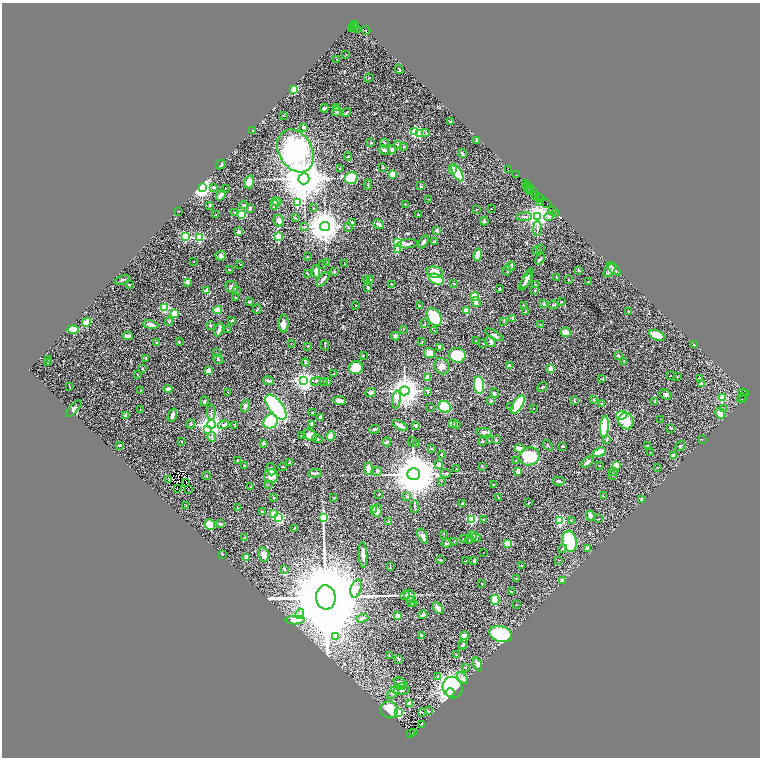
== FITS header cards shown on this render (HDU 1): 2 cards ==
NAXIS1  =                 1516
NAXIS2  =                 1511

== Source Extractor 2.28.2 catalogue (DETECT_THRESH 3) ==
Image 1516 x 1511 px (HDU 1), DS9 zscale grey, zoomed out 1/2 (1 PNG px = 2 x 2 image px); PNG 762 x 760 px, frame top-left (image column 1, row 1510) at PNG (2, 3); each listed source drawn as its Kron ellipse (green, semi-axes under 4 px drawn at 4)
Background 0.73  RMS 0.027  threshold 0.0817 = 3 sigma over >= 5 px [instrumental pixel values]
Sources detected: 499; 64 cannot appear on this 1/2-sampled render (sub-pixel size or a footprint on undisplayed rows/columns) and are neither listed nor drawn; the other 435 listed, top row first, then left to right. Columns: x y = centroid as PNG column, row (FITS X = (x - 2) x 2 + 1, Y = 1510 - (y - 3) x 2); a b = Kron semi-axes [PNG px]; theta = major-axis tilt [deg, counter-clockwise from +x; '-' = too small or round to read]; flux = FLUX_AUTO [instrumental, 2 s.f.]
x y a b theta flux
355 24 2 1 - 180
355 26 3 2 - 370
351 28 4 2 - 420
355 28 6 2 -19 470
366 30 4 2 - 67
346 55 2 2 - 2.7
337 59 3 2 - 2.2
399 69 5 2 - 3.4
369 78 4 2 - 4.9
294 89 3 3 - 320
336 107 4 3 - 3.9
324 108 4 3 - 7.9
337 111 5 3 - 5.9
346 113 5 2 - 9.2
283 115 2 1 - 1.5
451 121 3 2 - 4.5
304 128 3 3 - 7.1
252 130 2 2 - 1.7
414 132 3 3 - 680
426 132 3 2 - 4.2
420 134 3 3 - 260
476 140 3 2 - 6
371 142 3 2 - 3.8
384 143 4 2 - 5.9
398 145 2 2 - 26
404 147 2 2 - 7.1
384 150 6 2 -31 13
392 150 4 3 - 17
295 151 23 16 -60 1200
462 153 5 3 - 8
348 157 4 2 - 3.2
221 164 5 2 - 10
340 168 2 2 - 3.1
383 168 3 2 - 3.8
453 169 2 2 - 55
509 169 3 1 - 43
457 173 9 4 -60 250
392 174 2 2 - 130
517 175 2 1 - 25
351 178 7 6 - 190
304 179 5 5 - 24000
249 182 6 5 - 37
368 184 5 2 - 4.3
525 184 2 1 - 21
527 185 2 1 - 45
420 186 3 3 - 6
202 187 4 3 - 3100
214 187 3 3 - 12
225 188 2 1 - 2.6
528 188 4 2 - 130
531 188 3 1 - 53
529 190 3 1 - 23
534 191 3 2 - 73
221 195 6 2 53 32
535 196 3 1 - 58
539 197 4 2 - 79
541 198 3 1 - 38
429 199 2 2 - 1.5
276 201 5 4 - 13
540 202 3 2 - 12
297 203 3 3 - 260
405 204 2 2 - 2.6
547 204 2 1 - 28
210 205 2 2 - 6.6
244 205 4 3 - 5.7
274 205 5 3 - 6.5
250 208 3 2 - 6.5
313 208 3 2 - 2
491 209 2 2 - 1.7
477 210 2 2 - 7.1
553 210 3 2 - 37
179 211 2 1 - 2.2
234 213 4 3 - 6.1
556 213 2 1 - 35
241 214 4 3 - 260
216 215 2 2 - 1.9
418 215 3 2 - 5.1
537 216 4 4 - 4800
524 217 8 2 6 6.6
549 217 4 3 - 17
295 218 4 2 - 4.5
279 221 6 5 - 18
484 221 4 3 - 13
352 222 2 2 - 3.1
378 224 6 3 -32 12
325 226 5 4 - 11000
304 227 3 2 - 3
348 227 4 3 - 8.2
537 228 7 2 89 7.5
436 230 4 3 - 6.4
239 232 2 2 - 53
185 237 3 3 - 560
278 237 3 3 - 300
199 238 3 3 - 510
424 242 7 3 58 12
434 242 2 2 - 17
398 243 3 3 - 670
407 244 10 4 5 18
540 249 2 1 - 2.8
398 250 3 2 - 27
536 251 2 1 - 1.6
478 255 6 3 79 34
221 256 5 5 - 12
307 256 2 2 - 2.7
540 259 6 2 53 8.8
194 262 2 2 - 5.7
327 263 4 2 - 4.5
240 264 2 2 - 1.8
344 264 2 2 - 2.1
323 265 2 2 - 2.3
511 266 4 3 - 21
229 269 3 3 - 3.5
614 269 8 4 -48 18
507 270 5 2 - 3.6
579 270 2 2 - 17
610 271 7 4 52 19
316 272 6 3 -83 19
334 272 3 2 - 7.9
435 272 8 5 -13 51
307 273 3 2 - 4.2
556 277 3 2 - 2.5
323 279 9 3 51 18
370 279 4 2 - 3.5
436 279 8 5 -21 240
527 279 11 4 63 21
122 280 7 2 22 5.6
366 280 3 2 - 2.5
568 280 2 2 - 5.4
526 281 10 3 59 16
588 281 3 2 - 2.2
188 282 3 3 - 18
391 284 2 2 - 2.8
453 284 3 2 - 2.7
129 285 3 2 - 3.4
535 285 3 2 - 3.6
232 287 7 5 -40 12
368 288 3 3 - 6.2
499 289 2 2 - 5.3
535 290 2 2 - 4.8
207 291 3 2 - 60
236 291 2 2 - 19
475 296 4 3 - 220
235 297 2 2 - 11
249 302 3 2 - 5.9
476 302 5 4 - 15
561 302 3 2 - 2.3
544 304 2 2 - 37
420 305 3 2 - 3.9
524 305 2 2 - 1.5
553 305 5 2 - 4.8
356 306 2 2 - 1.6
164 308 3 3 - 380
257 309 5 3 - 4.5
218 310 4 3 - 92
466 310 2 2 - 110
526 311 3 3 - 3.4
628 312 4 2 - 2.9
175 314 3 2 - 210
434 317 10 6 -61 230
512 318 2 2 - 16
232 320 3 2 - 5.3
169 321 4 3 - 6.1
504 321 3 2 - 2.3
87 322 5 3 - 90
284 323 9 5 89 25
425 324 3 2 - 2.1
540 324 2 2 - 4.1
151 325 8 3 -10 16
210 325 3 3 - 4.3
73 329 5 3 - 93
227 329 2 2 - 2.7
403 329 2 2 - 1.9
219 330 7 3 73 18
434 331 2 2 - 2.9
566 332 5 4 - 31
494 335 10 2 -30 10
657 335 8 5 -25 52
128 336 5 3 - 20
395 336 4 3 - 25
476 341 3 2 - 2.7
156 342 2 2 - 2.8
179 342 3 2 - 5
422 342 3 2 - 1.9
490 342 5 5 - 8.7
483 343 2 2 - 1.9
291 344 2 1 - 1.2
325 345 5 2 - 3.2
694 345 2 2 - 2.9
308 346 2 2 - 4.4
439 347 3 3 - 20
217 353 2 2 - 2.3
429 353 5 5 - 31
363 355 2 2 - 3.2
457 355 8 7 - 230
618 356 3 2 - 7.4
145 358 3 3 - 5.6
218 359 5 3 - 5.5
48 360 2 2 - 6.6
624 361 2 2 - 2.1
47 363 2 2 - 3.4
305 363 4 4 - 7.2
509 365 2 2 - 15
442 366 8 7 - 26
356 368 7 6 - 110
143 369 3 3 - 3.7
550 369 2 2 - 120
208 370 2 2 - 80
137 374 3 2 - 2.4
334 374 3 2 - 3.8
670 376 2 1 - 1.5
427 377 2 2 - 57
677 377 3 2 - 2.5
699 378 2 2 - 18
602 379 3 2 - 2.1
268 381 5 3 - 7.6
304 381 4 4 - 2800
316 381 5 3 - 9.9
323 381 3 3 - 3.8
327 382 3 2 - 5
701 384 2 2 - 55
479 385 8 5 -83 290
69 386 3 2 - 2.4
542 387 5 1 - 3
168 389 4 3 - 18
140 390 3 2 - 2.6
405 391 5 4 - 8300
228 392 2 2 - 2.4
428 392 3 3 - 5.3
743 392 4 2 - 190
371 393 6 3 24 14
495 393 5 3 - 5.2
666 394 6 4 -30 13
746 394 3 1 - 21
744 397 3 2 - 96
722 398 3 2 - 160
742 398 5 2 - 84
396 400 9 4 84 16
594 400 3 2 - 2.8
204 401 5 3 - 6.3
339 401 6 4 -5 24
491 401 3 2 - 3.5
574 401 3 2 - 3.1
655 401 2 2 - 6.5
602 403 2 2 - 2.5
518 405 10 5 59 380
245 406 6 4 71 13
510 406 4 3 - 5
276 407 15 7 -53 930
431 407 2 1 - 2.4
445 407 7 5 -26 170
724 408 2 2 - 1.9
74 409 10 3 48 11
140 409 2 2 - 5.9
534 409 2 2 - 9.2
211 412 8 2 -89 6.7
313 412 3 2 - 8.6
720 413 6 4 -65 68
172 415 7 3 69 20
622 415 6 4 8 270
126 416 3 3 - 13
321 417 3 2 - 12
661 419 2 1 - 1.5
271 421 7 6 - 280
626 421 8 7 - 75
191 424 4 3 - 6.9
211 424 4 4 - 4500
312 424 3 2 - 15
453 424 4 4 - 32
223 425 6 4 17 16
400 425 8 3 -29 23
416 425 4 3 - 7
456 425 3 2 - 3.6
235 426 2 2 - 2.6
604 427 11 4 86 250
671 428 4 2 - 5
374 429 5 3 - 11
208 430 4 3 - 62
484 432 8 3 -4 18
310 435 7 5 -25 24
301 436 2 1 - 2.8
330 436 5 4 - 29
212 437 5 3 - 6.7
317 439 5 2 - 10
607 439 4 3 - 5.9
702 439 2 2 - 1.5
496 440 4 2 - 4.2
482 441 3 3 - 4
489 441 2 2 - 2
182 442 3 2 - 2.9
387 442 4 3 - 14
412 442 5 2 - 4.1
263 443 2 2 - 17
416 444 3 3 - 6.1
119 445 3 3 - 4
548 445 6 2 -51 4.9
562 446 3 2 - 5
648 446 4 2 - 2.9
680 446 6 3 51 5.2
519 448 5 3 - 46
432 449 2 2 - 6.6
599 452 7 3 21 110
650 452 2 1 - 1.6
441 454 2 2 - 3.7
673 455 2 2 - 45
529 456 10 9 - 220
237 460 2 2 - 2.5
516 460 3 2 - 3.5
289 462 2 2 - 2.7
588 462 7 2 38 14
439 465 4 4 - 15
600 465 3 2 - 2.5
616 465 4 3 - 48
244 466 3 2 - 3.8
482 466 3 2 - 3.6
283 467 4 2 - 3.3
657 468 2 2 - 1.6
271 469 6 3 -75 40
368 469 6 3 87 41
456 469 2 2 - 9.1
377 471 4 4 - 7.2
518 471 3 3 - 25
613 471 4 4 - 7.3
315 473 7 3 5 11
445 473 5 2 - 4.6
414 474 6 6 - 29000
612 475 4 2 - 4.2
206 476 4 2 - 4.1
271 476 7 6 - 47
169 479 3 1 - 0.48
441 481 3 2 - 1.9
558 481 6 3 3 10
186 482 2 2 - 2
493 484 2 2 - 6.2
268 485 2 1 - 1.5
251 487 2 2 - 4
177 488 3 1 - 1.5
188 490 2 1 - 11
379 494 2 1 - 3.5
603 496 2 2 - 4.1
407 497 4 3 - 6.4
274 498 2 2 - 4.1
334 498 2 2 - 3.8
499 498 3 2 - 4
642 499 4 3 - 10
528 503 2 2 - 6.7
462 504 3 3 - 4.6
186 506 3 2 - 2.5
414 507 6 2 87 5.3
237 508 3 2 - 2.5
373 509 4 3 - 30
377 511 6 5 - 22
262 512 2 2 - 12
274 514 3 2 - 160
590 515 5 3 - 14
324 517 3 3 - 260
279 518 3 3 - 610
471 519 3 3 - 550
599 519 2 2 - 1.5
483 520 2 2 - 1.7
560 520 3 3 - 660
571 521 2 2 - 2.2
388 522 2 2 - 14
210 524 5 5 - 85
220 524 4 3 - 8.3
294 528 4 2 - 2.7
443 534 2 2 - 1.8
472 535 5 4 - 13
423 536 8 4 -64 20
245 537 2 2 - 1.7
476 537 5 4 - 8.5
464 538 2 1 - 2.8
469 539 5 2 - 4.4
454 541 3 2 - 2.3
570 541 11 7 -77 370
446 543 5 2 - 8.6
507 543 3 2 - 120
587 548 3 3 - 6.3
562 549 5 3 - 6.7
483 553 2 1 - 2.2
222 554 3 2 - 6.8
263 554 7 5 -79 27
363 555 13 3 -87 31
247 558 2 2 - 100
440 560 4 2 - 5.6
558 560 2 2 - 1.8
466 561 2 2 - 6.9
474 561 4 3 - 8.2
522 565 3 2 - 3.6
390 567 3 2 - 1.7
285 569 4 3 - 5.7
516 578 3 2 - 3
563 581 2 2 - 67
482 584 2 1 - 2.7
356 589 9 5 73 27
511 591 2 2 - 1.9
405 595 5 3 - 18
410 596 6 5 - 38
326 597 12 10 -84 140000
495 600 5 3 - 160
411 601 5 3 - 8.7
414 604 4 3 - 5.3
516 605 3 1 - 2.1
438 608 6 3 -56 26
300 614 5 4 - 16
423 615 4 3 - 13
398 616 4 3 - 43
362 618 6 3 16 8
295 620 9 4 2 60
501 634 11 8 -16 380
422 635 3 2 - 12
464 635 4 3 - 24
336 637 4 3 - 7
463 644 5 3 - 13
462 646 4 3 - 7.7
389 655 3 2 - 2.3
456 655 2 2 - 2.3
399 659 3 3 - 4.4
477 664 6 3 -67 19
466 668 3 2 - 1.8
438 676 3 3 - 4.4
463 678 6 4 -53 11
400 682 7 4 -25 14
403 686 2 2 - 33
453 687 11 10 - 870
402 690 8 3 10 15
393 692 8 4 51 19
450 692 4 3 - 3900
409 703 2 2 - 83
389 710 9 8 - 100
428 711 4 3 - 5.1
422 712 2 1 - 2.3
399 713 3 3 - 380
421 724 2 1 - 2.7
413 732 2 1 - 62
411 734 4 2 - 280
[64 sub-pixel or undisplayed-footprint detections neither listed nor drawn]